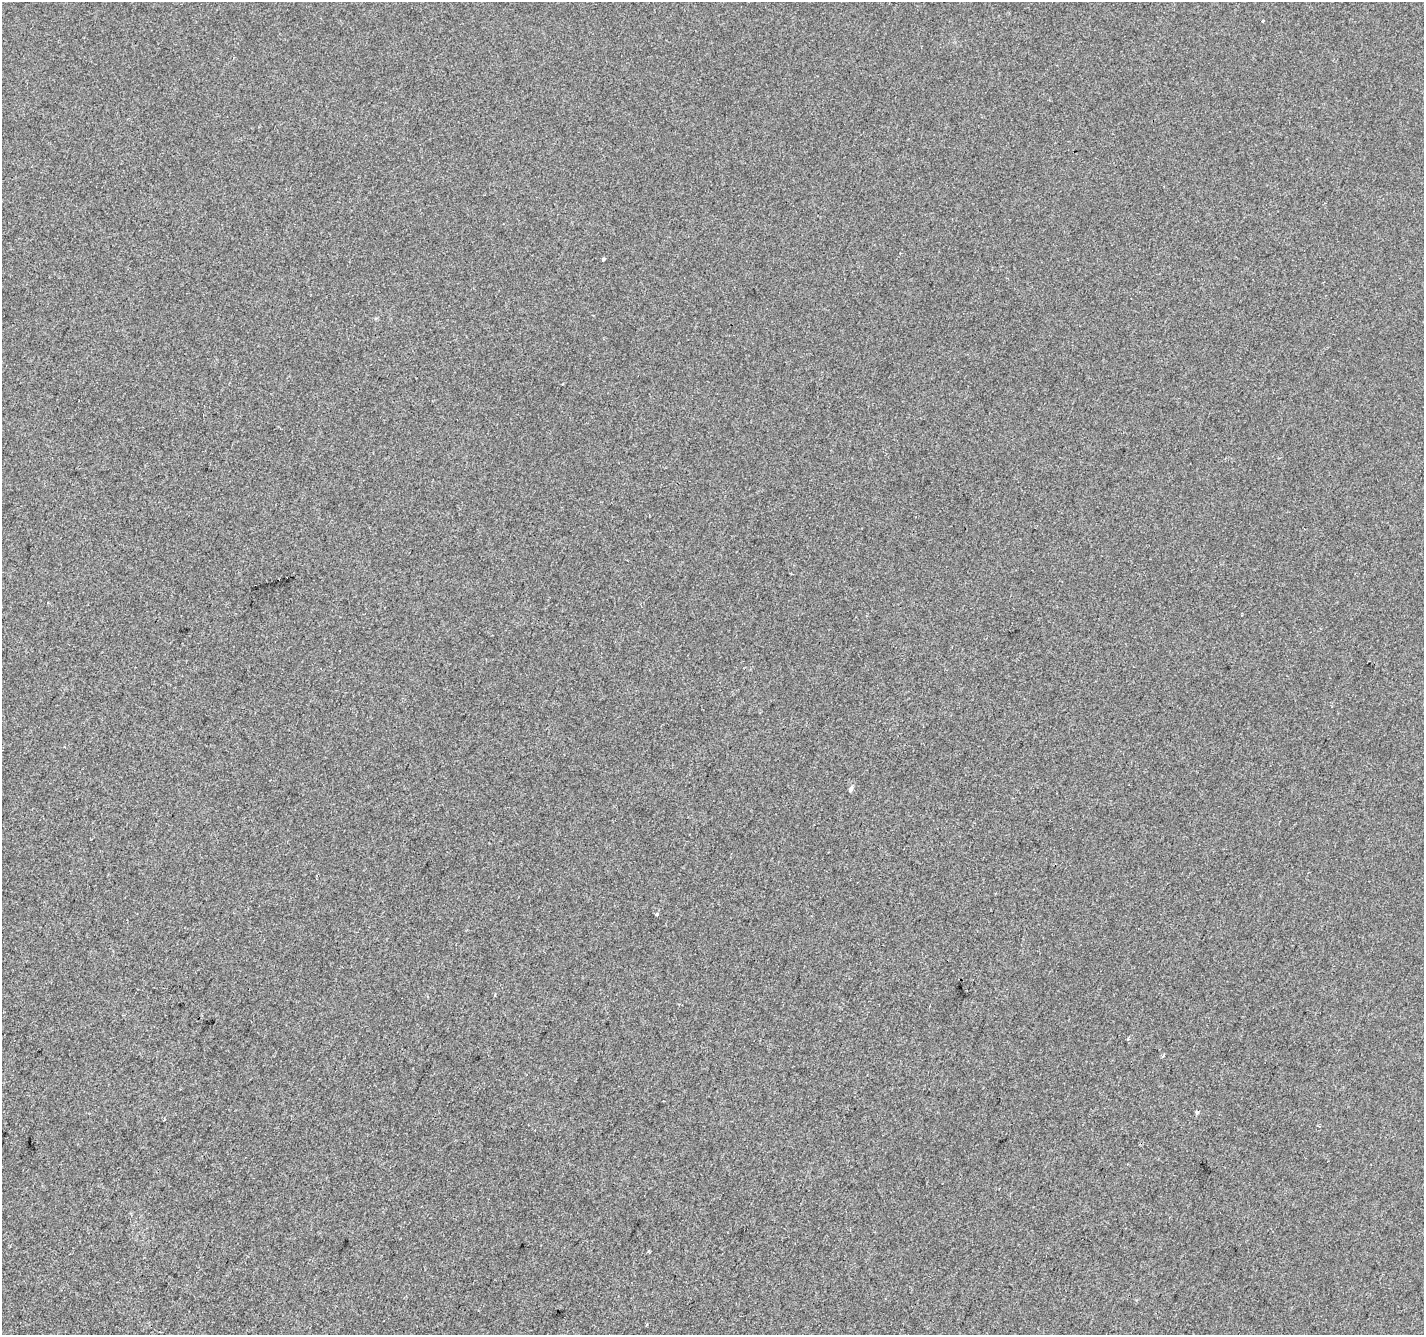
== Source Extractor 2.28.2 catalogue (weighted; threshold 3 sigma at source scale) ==
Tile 7 of 4 x 4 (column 3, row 2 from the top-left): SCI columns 2849-4270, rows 2934-4266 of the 5691 x 5802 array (HDU 1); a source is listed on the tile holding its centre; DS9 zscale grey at full resolution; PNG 1426 x 1337 px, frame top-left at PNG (2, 2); no overlay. Shown black and unused: <1% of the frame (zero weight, under 2 of 3 exposures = <1% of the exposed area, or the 3 px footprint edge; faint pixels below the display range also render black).
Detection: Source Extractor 2.28.2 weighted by HDU 2 'WHT'; one run over the whole footprint, this tile lists its part. Background -9.86e-05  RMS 0.0056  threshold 0.0252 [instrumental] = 3 sigma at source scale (4.5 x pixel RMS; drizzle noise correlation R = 1.50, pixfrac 1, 0.0396/0.0396 arcsec/px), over >= 5 px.
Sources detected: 10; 2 cosmic-ray / hot-pixel residue — not listed; the other 8 listed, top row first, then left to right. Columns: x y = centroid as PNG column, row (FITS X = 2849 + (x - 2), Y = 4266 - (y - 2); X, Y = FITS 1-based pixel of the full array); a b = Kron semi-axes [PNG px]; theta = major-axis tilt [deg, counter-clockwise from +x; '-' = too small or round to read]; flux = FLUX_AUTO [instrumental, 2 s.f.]
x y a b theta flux
1263 21 3 3 - 2
603 260 3 3 - 1
851 788 7 5 57 1.2
657 914 5 3 - 0.9
495 995 4 3 - 0.69
1163 1056 4 3 - 0.63
1197 1112 5 4 - 0.9
648 1251 3 3 - 1.1